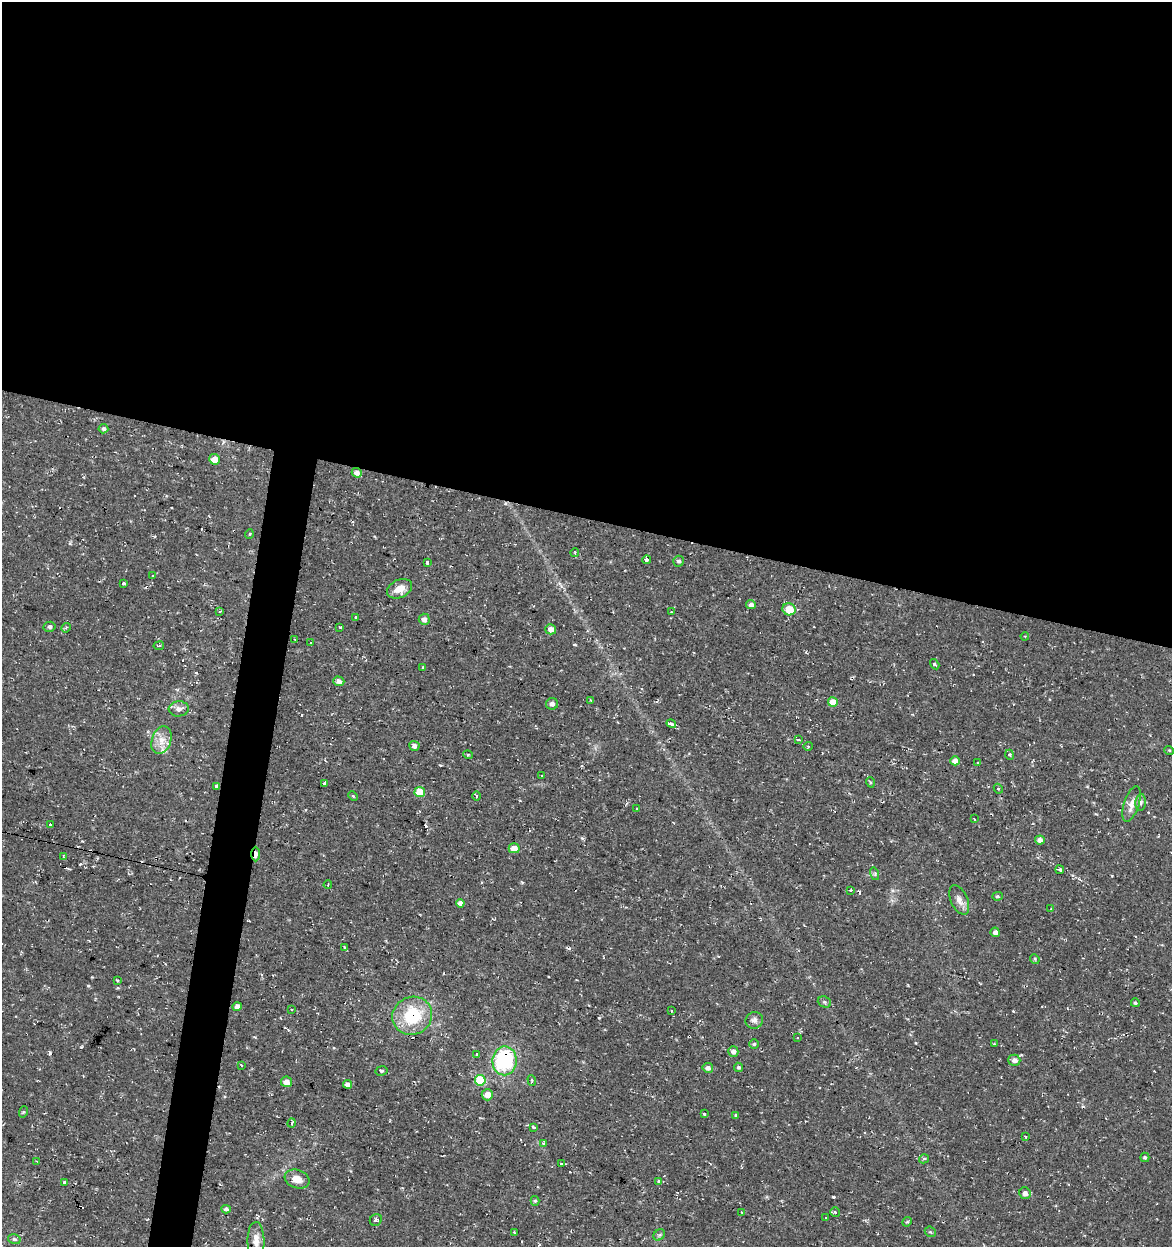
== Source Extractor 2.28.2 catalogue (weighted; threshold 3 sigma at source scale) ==
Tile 3 of 4 x 4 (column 3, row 1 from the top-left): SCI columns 2623-3792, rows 3735-4979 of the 5185 x 4991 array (HDU 1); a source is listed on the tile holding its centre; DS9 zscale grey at full resolution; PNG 1174 x 1249 px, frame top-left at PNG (2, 2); each listed source drawn as its Kron ellipse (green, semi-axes under 4 px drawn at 4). Shown black and unused: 44% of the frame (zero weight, under 2 of 3 exposures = <1% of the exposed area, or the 3 px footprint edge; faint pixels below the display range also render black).
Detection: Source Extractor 2.28.2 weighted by HDU 2 'WHT'; one run over the whole footprint, this tile lists its part. Background 0.0282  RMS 0.0038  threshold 0.0172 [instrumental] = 3 sigma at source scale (4.5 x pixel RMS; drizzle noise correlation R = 1.50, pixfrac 1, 0.0396/0.0396 arcsec/px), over >= 5 px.
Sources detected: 146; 23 cosmic-ray / hot-pixel residue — neither listed nor drawn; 2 inside a brighter listed object's ellipse — not listed separately; the other 121 listed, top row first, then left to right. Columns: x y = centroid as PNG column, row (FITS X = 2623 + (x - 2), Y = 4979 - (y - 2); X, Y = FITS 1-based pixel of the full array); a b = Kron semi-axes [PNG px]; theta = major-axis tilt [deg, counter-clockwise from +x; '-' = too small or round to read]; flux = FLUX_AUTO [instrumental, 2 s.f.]
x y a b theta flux
103 429 5 4 - 1
214 459 5 5 - 3.6
357 473 5 4 - 2.1
249 534 5 3 - 0.4
575 552 4 3 - 0.39
646 560 4 3 - 3.3
679 561 5 5 - 0.93
427 563 4 3 - 2.3
153 576 3 2 - 0.32
123 583 3 3 - 1.9
399 589 13 9 26 4.7
751 605 5 4 - 1.6
789 609 6 6 - 7.5
220 611 4 2 - 0.38
671 612 2 2 - 0.26
355 617 3 2 - 0.55
424 619 6 5 - 1.9
50 627 6 5 - 0.75
340 627 3 3 - 0.38
66 628 5 4 - 0.54
551 629 5 5 - 2.3
1025 636 4 3 - 0.38
295 639 3 3 - 1.2
311 643 3 3 - 8.9
159 646 5 3 - 0.46
935 664 5 4 - 0.63
423 668 3 3 - 0.9
339 681 5 4 - 1.9
591 701 4 3 - 0.46
833 702 5 4 - 5.6
552 704 6 6 - 1.2
179 709 10 7 5 1.9
671 724 5 3 - 8.4
161 740 14 9 71 3.9
799 740 3 3 - 1
414 746 5 5 - 1.4
808 746 4 4 - 0.55
1169 750 5 3 - 0.34
468 755 5 3 - 0.37
1010 755 5 3 - 0.43
955 761 5 4 - 2.8
978 763 4 3 - 1.7
542 776 3 2 - 0.51
870 782 5 3 - 0.41
325 783 4 4 - 1.9
217 786 4 3 - 8.7
998 789 5 4 - 0.69
420 792 5 5 - 10
353 796 5 3 - 0.38
477 796 5 3 - 0.36
1141 802 8 5 83 1
1132 804 18 7 72 3.2
637 809 3 3 - 0.58
974 819 3 2 - 0.57
50 824 3 3 - 1.8
1040 840 5 4 - 1.8
514 848 5 5 - 3.9
255 854 7 3 89 4.6
64 857 3 3 - 0.68
1060 870 4 3 - 2.2
875 874 6 4 -73 0.6
328 885 4 3 - 0.74
851 891 3 3 - 1.2
997 896 5 4 - 0.53
959 900 16 8 -66 2.9
460 903 4 4 - 1.8
1051 909 4 3 - 0.29
995 932 4 4 - 1.3
344 947 4 2 - 0.33
1035 959 5 4 - 0.42
117 980 4 2 - 0.43
824 1002 7 5 -22 0.88
1135 1003 4 4 - 0.51
237 1007 4 4 - 2.1
292 1009 3 3 - 0.62
672 1010 3 2 - 0.46
412 1016 20 19 - 19
754 1020 9 8 - 1.6
797 1037 3 2 - 0.44
754 1044 5 5 - 0.54
994 1044 3 2 - 0.44
733 1052 5 5 - 1.7
477 1054 3 3 - 1.5
1014 1060 6 5 - 1.7
504 1061 14 12 89 35
241 1065 3 2 - 0.52
738 1067 5 4 - 0.6
708 1068 5 5 - 1.5
381 1071 6 5 - 0.7
480 1080 5 5 - 16
532 1080 5 4 - 0.53
287 1082 5 5 - 2.5
347 1084 4 4 - 2
487 1095 5 5 - 3.2
23 1112 6 3 71 0.39
704 1114 3 3 - 1.1
736 1115 4 3 - 0.42
292 1123 5 3 - 0.5
534 1127 3 3 - 0.87
1025 1137 3 2 - 0.76
543 1143 4 3 - 1.3
1145 1157 5 4 - 0.77
924 1159 5 4 - 0.65
37 1161 3 3 - 0.35
562 1164 3 3 - 2.3
297 1179 13 9 -19 3.6
658 1181 3 3 - 0.66
64 1183 3 3 - 1.1
1025 1193 6 6 - 1.8
535 1201 5 4 - 0.63
226 1209 4 4 - 1
742 1212 3 2 - 0.28
835 1212 5 4 - 0.61
825 1218 3 2 - 0.5
376 1220 6 5 - 0.92
907 1222 5 4 - 0.48
515 1232 3 2 - 0.54
930 1232 6 5 - 0.54
659 1235 6 5 - 0.72
14 1239 6 5 - 0.79
256 1240 18 8 -88 3.7
Overlapping masked pixels (flux is a lower limit): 4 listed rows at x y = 217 786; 255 854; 412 1016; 504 1061
Unlisted compact peaks at least as high as the median listed source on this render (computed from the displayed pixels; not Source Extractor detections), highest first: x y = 833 1197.